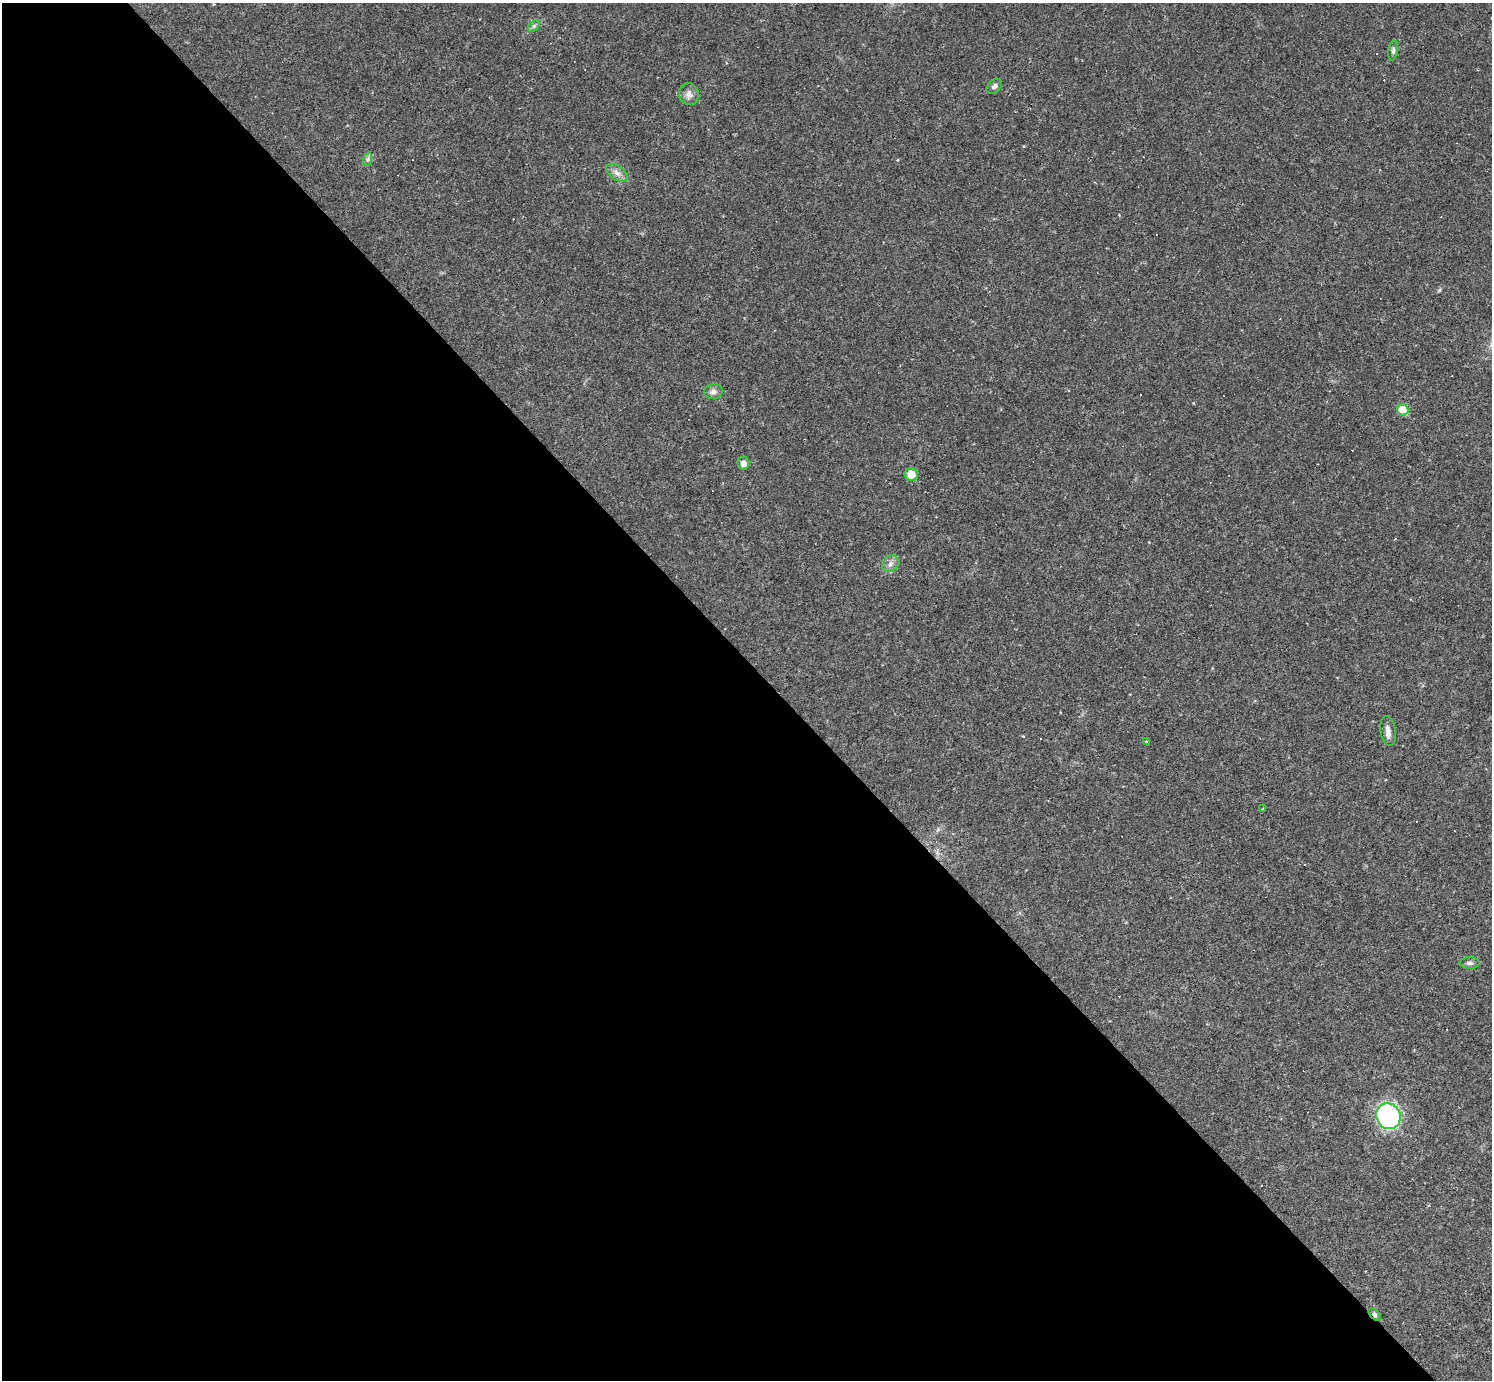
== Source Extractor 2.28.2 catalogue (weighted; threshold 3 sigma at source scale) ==
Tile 9 of 4 x 4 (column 1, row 3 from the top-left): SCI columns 1-1490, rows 1673-3050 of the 5962 x 5960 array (HDU 1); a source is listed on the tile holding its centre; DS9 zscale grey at full resolution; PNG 1494 x 1382 px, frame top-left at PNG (2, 3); each listed source drawn as its Kron ellipse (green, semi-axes under 4 px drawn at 4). Shown black and unused: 52% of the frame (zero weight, under 2 of 3 exposures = <1% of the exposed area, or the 3 px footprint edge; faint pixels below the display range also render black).
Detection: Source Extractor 2.28.2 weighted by HDU 2 'WHT'; one run over the whole footprint, this tile lists its part. Background 0.0346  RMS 0.0055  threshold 0.0246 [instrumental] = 3 sigma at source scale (4.5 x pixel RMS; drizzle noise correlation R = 1.50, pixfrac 1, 0.05/0.05 arcsec/px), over >= 5 px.
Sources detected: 32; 15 cosmic-ray / hot-pixel residue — neither listed nor drawn; the other 17 listed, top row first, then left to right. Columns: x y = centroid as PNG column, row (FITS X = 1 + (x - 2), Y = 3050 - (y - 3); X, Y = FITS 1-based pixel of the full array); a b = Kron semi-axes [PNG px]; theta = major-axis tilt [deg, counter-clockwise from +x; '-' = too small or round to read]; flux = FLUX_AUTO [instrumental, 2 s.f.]
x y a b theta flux
534 26 7 4 45 0.97
1393 50 10 5 81 1.4
994 86 9 6 43 1.7
689 94 11 9 -77 2.9
368 159 7 4 71 1.2
617 173 12 7 -34 2.9
713 392 9 7 12 2.3
1403 410 6 5 - 16
743 463 6 6 - 3.3
911 474 6 6 - 8.6
890 564 9 8 - 2.7
1388 731 15 7 -82 3.1
1146 741 3 2 - 1.2
1263 809 4 2 - 0.4
1470 963 10 5 0 1.6
1388 1116 13 12 - 90
1375 1314 7 4 -46 1.3
Overlapping masked pixels (flux is a lower limit): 1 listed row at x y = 1375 1314